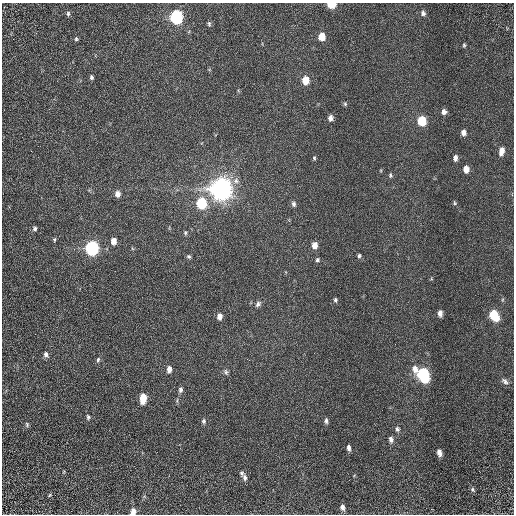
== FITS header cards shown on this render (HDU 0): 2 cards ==
NAXIS1  =                  512 / Required FITS header
NAXIS2  =                  512 / Required FITS header

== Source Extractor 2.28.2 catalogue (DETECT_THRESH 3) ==
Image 512 x 512 px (HDU 0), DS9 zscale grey, 1 PNG px = 1 image px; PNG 516 x 516 px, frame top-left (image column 1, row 512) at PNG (2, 3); no overlay
Background 1.42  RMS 0.64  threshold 1.93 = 3 sigma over >= 5 px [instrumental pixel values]
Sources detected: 63; all 63 listed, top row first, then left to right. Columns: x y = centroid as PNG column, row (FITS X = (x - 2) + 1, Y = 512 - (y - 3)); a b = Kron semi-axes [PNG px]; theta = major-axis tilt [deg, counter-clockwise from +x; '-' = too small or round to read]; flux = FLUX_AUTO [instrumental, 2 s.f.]
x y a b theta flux
332 4 6 4 -2 1500
423 13 7 6 - 140
68 14 7 5 89 84
176 17 7 6 - 7800
209 24 6 4 -76 66
322 37 6 5 - 650
76 39 5 4 - 68
464 45 6 4 -89 62
91 77 5 4 - 86
306 80 7 5 89 720
345 104 6 4 -69 61
444 112 6 5 - 170
330 118 6 5 - 200
422 121 6 5 - 1700
463 133 5 4 - 240
501 151 10 6 76 290
314 158 5 4 - 57
455 158 6 4 84 200
466 169 6 5 - 370
390 175 6 4 -72 65
236 181 9 8 - 190
221 189 8 7 - 54000
117 194 7 5 -80 240
201 203 7 6 - 3000
455 203 6 4 -75 57
294 204 7 5 -68 110
35 228 6 6 - 100
185 233 6 4 -71 60
54 239 6 4 89 62
113 241 6 5 - 390
315 245 6 5 - 350
92 248 7 6 - 9500
189 256 6 4 -35 69
359 256 6 4 88 78
317 260 5 5 - 88
335 300 5 4 - 78
258 304 9 6 50 140
440 313 7 5 -86 210
494 315 8 6 -62 1800
219 316 7 5 85 230
46 355 7 5 -72 150
98 359 7 5 72 86
169 369 8 5 84 230
415 369 10 7 -83 290
226 372 8 6 -67 98
423 374 9 6 -70 6900
505 381 10 6 -38 150
180 390 7 5 83 130
143 398 7 5 84 1000
88 417 6 5 - 83
204 421 7 6 - 94
326 421 7 5 -89 110
27 424 6 5 - 72
397 429 7 6 - 110
391 439 7 5 -82 150
349 448 7 4 -80 150
439 452 6 4 -78 250
241 473 6 5 - 80
245 478 9 6 -72 140
472 490 7 5 -57 75
50 495 5 4 - 48
342 507 7 6 - 190
133 511 7 6 - 270
At the frame edge (FLAGS 8, measured only in part): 2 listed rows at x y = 332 4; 133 511